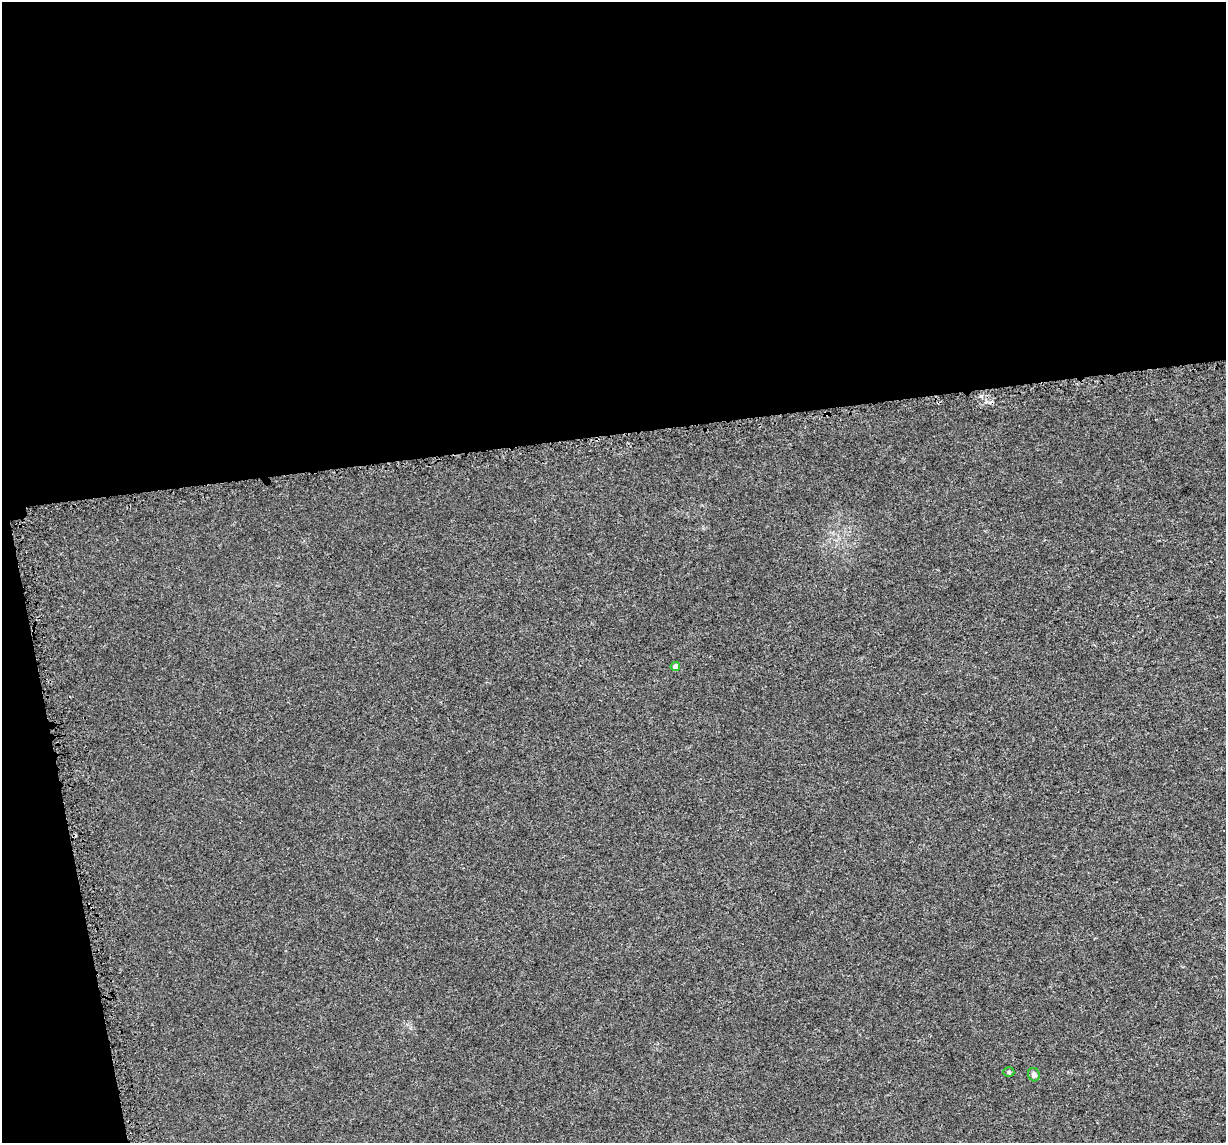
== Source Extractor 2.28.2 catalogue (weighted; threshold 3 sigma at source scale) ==
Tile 1 of 4 x 4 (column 1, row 1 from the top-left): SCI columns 22-1245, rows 3481-4621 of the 4968 x 4720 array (HDU 1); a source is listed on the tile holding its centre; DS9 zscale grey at full resolution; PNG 1228 x 1145 px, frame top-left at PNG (2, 2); each listed source drawn as its Kron ellipse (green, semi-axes under 4 px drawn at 4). Shown black and unused: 41% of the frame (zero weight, under 3 of 5 exposures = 3% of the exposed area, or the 3 px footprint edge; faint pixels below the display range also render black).
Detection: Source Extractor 2.28.2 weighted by HDU 2 'WHT'; one run over the whole footprint, this tile lists its part. Background 1.32e-04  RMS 0.0015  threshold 0.00678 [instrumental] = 3 sigma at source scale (4.5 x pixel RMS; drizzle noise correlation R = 1.50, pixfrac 1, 0.0396/0.0396 arcsec/px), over >= 5 px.
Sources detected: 3; all 3 listed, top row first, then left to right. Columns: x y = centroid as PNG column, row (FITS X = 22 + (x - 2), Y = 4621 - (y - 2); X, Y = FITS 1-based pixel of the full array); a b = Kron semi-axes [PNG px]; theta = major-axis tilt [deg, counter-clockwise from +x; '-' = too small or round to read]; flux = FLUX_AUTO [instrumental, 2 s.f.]
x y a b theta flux
675 666 4 4 - 0.69
1009 1072 5 4 - 0.23
1034 1075 7 6 - 0.52